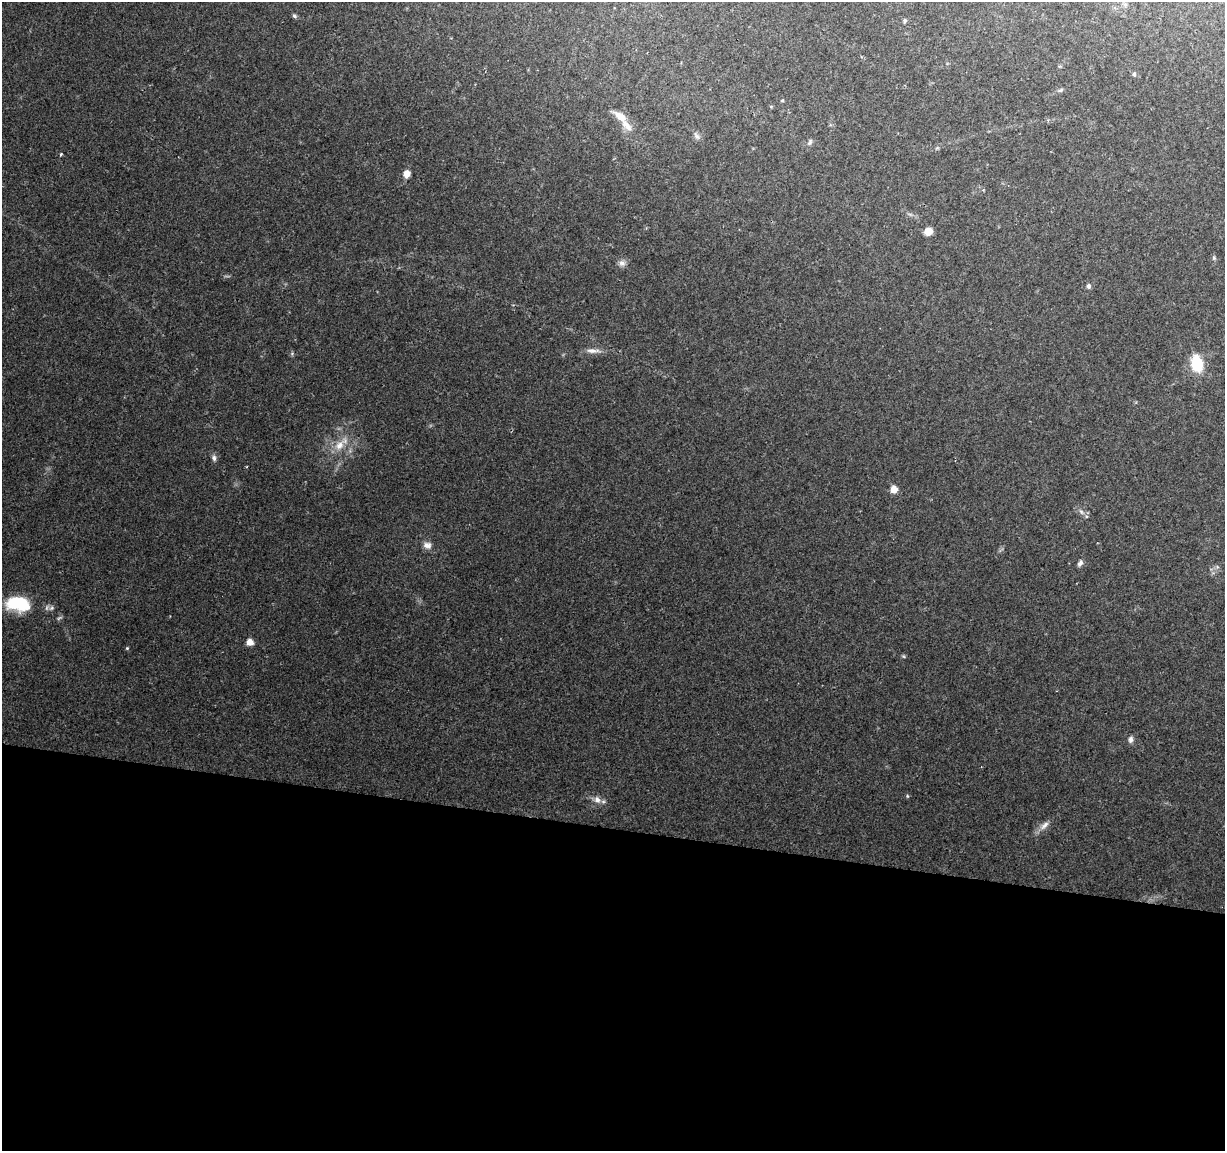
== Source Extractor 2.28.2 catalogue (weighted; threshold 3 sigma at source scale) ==
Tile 14 of 4 x 4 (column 2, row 4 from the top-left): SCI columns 1224-2446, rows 227-1375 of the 4900 x 5106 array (HDU 1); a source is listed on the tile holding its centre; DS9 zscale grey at full resolution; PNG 1227 x 1153 px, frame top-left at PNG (2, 2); no overlay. Shown black and unused: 28% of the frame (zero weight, under 2 of 3 exposures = <1% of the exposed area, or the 3 px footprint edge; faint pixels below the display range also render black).
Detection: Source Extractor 2.28.2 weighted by HDU 2 'WHT'; one run over the whole footprint, this tile lists its part. Background 0.0974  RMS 0.006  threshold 0.0272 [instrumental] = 3 sigma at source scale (4.5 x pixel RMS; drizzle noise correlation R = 1.50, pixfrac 1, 0.0396/0.0396 arcsec/px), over >= 5 px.
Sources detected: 36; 2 inside a brighter listed object's ellipse — not listed separately; the other 34 listed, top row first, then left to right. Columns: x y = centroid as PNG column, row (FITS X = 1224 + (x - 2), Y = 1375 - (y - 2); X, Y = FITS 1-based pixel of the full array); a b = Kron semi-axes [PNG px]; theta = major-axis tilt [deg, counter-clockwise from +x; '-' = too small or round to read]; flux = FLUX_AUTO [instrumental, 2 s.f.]
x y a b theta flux
294 16 7 5 -28 1.1
905 21 6 5 - 0.96
1134 74 5 5 - 0.97
1061 90 8 5 27 1.1
782 100 4 4 - 0.69
771 106 5 3 - 0.6
620 116 19 9 -35 7
696 136 13 6 -60 2.2
810 142 10 5 59 1.4
61 154 3 3 - 0.75
406 174 7 6 - 5.3
983 190 5 3 - 0.57
928 231 6 5 - 9
1214 258 6 5 - 0.97
622 263 9 9 - 2.9
1089 286 7 6 - 1.4
593 351 21 6 -2 4
1197 364 13 9 -78 28
339 445 17 11 49 8.8
214 458 9 6 -82 1.9
894 489 7 6 - 6.4
1081 512 8 5 -37 1.9
427 545 11 9 -10 3.5
1080 563 10 5 58 1.9
18 604 30 17 -7 28
52 608 9 6 40 1.9
59 618 9 4 35 1.1
250 642 6 6 - 5.1
127 648 4 4 - 0.63
903 656 5 4 - 0.76
1131 739 8 7 - 2.3
907 796 5 4 - 0.69
597 800 10 8 -45 4.1
1044 825 16 7 41 4.1